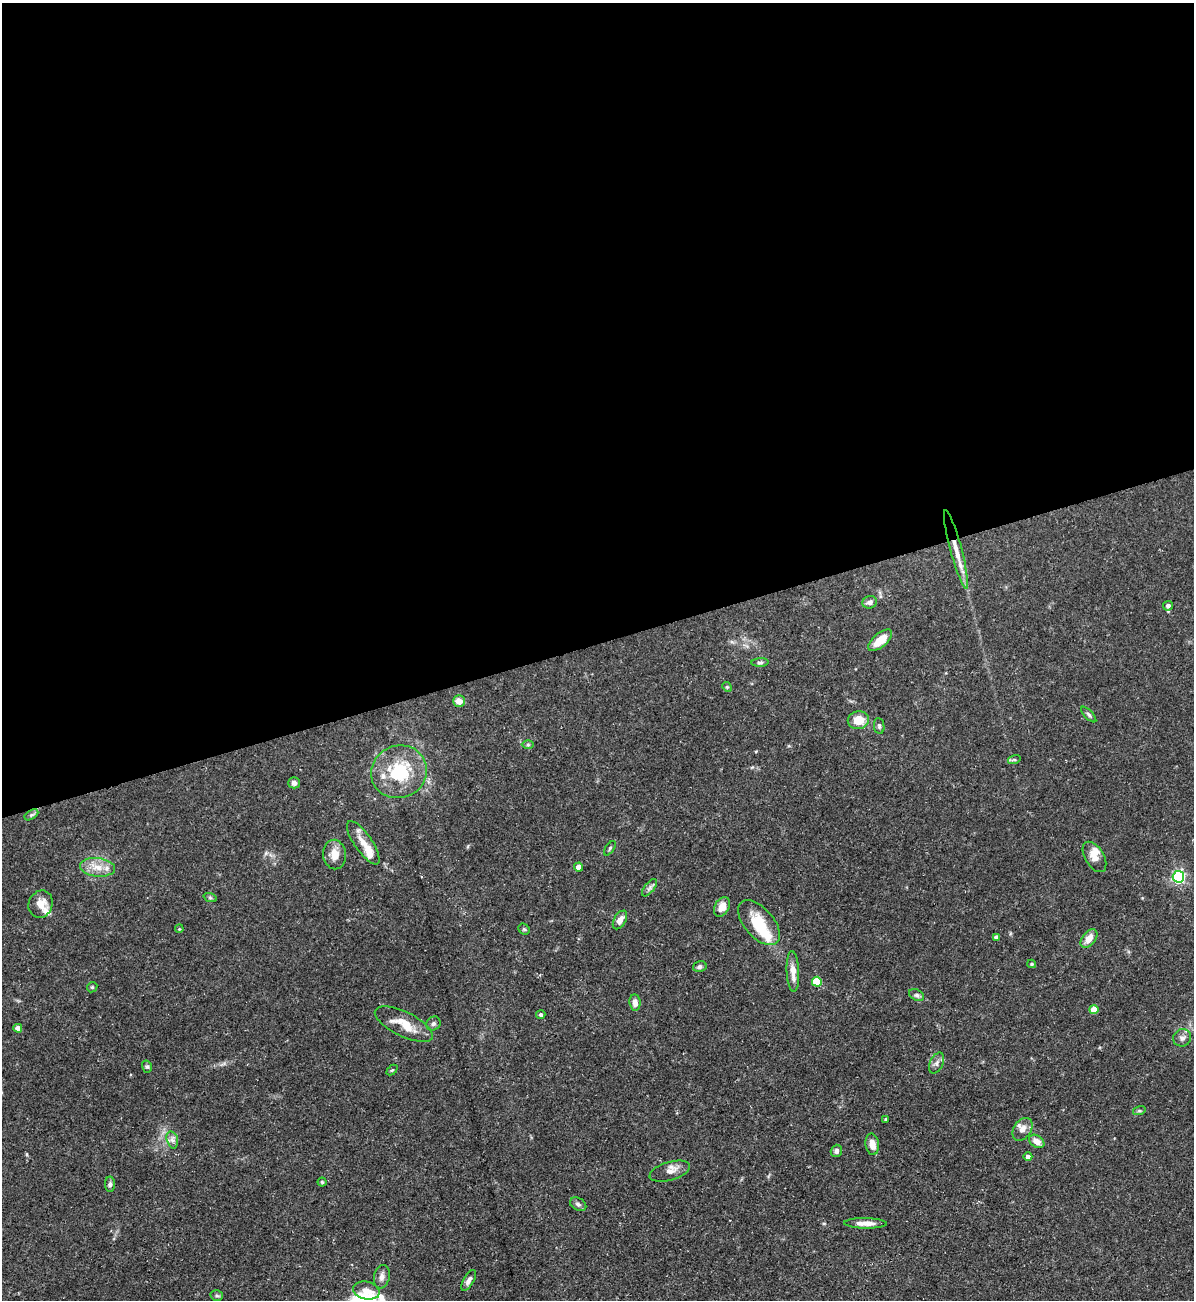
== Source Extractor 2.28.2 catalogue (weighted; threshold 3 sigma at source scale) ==
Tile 2 of 4 x 4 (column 2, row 1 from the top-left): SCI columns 1334-2525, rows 3894-5191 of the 5172 x 5191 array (HDU 1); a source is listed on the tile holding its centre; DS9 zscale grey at full resolution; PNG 1196 x 1302 px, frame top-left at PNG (2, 3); each listed source drawn as its Kron ellipse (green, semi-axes under 4 px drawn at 4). Shown black and unused: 49% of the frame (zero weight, under 3 of 5 exposures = <1% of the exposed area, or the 3 px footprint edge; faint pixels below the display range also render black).
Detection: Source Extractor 2.28.2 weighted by HDU 2 'WHT'; one run over the whole footprint, this tile lists its part. Background 0.0757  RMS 0.0041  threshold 0.0185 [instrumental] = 3 sigma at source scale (4.5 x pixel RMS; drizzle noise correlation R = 1.50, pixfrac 1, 0.05/0.05 arcsec/px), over >= 5 px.
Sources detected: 71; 1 inside a brighter object's white glare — neither listed nor drawn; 5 inside a brighter listed object's ellipse — not listed separately; the other 65 listed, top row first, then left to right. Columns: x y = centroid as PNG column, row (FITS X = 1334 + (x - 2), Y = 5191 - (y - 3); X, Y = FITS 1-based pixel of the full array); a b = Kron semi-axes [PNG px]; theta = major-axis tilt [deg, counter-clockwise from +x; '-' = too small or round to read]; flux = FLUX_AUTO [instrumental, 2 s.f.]
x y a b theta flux
956 549 41 5 -75 6.8
870 602 7 6 - 1.7
1168 606 5 5 - 1.5
880 640 14 6 40 7.6
760 662 8 4 4 0.86
727 687 5 4 - 0.52
459 701 6 5 - 3.7
1089 715 10 4 -46 0.94
858 720 10 9 - 7.2
879 726 8 5 -82 0.87
528 745 6 4 0 0.63
1014 760 6 4 17 0.64
399 772 28 26 22 22
294 783 5 5 - 1.7
31 815 7 4 31 0.92
363 843 25 9 -55 5.2
610 848 8 4 55 0.7
334 854 15 11 -81 4.7
1094 857 17 9 -59 3.5
97 867 17 9 -7 5.3
579 867 4 4 - 3.3
1178 877 6 6 - 84
650 888 10 5 51 1.2
210 897 7 4 -20 0.66
41 904 14 12 68 4.5
722 907 10 7 59 3.9
620 920 10 6 60 2.7
759 923 27 14 -49 13
179 929 4 3 - 0.35
524 929 6 5 - 0.6
996 937 4 4 - 1.4
1089 938 11 6 50 4.3
1032 964 4 3 - 0.64
700 967 7 5 15 1.1
793 972 20 6 -87 4.1
817 982 5 5 - 16
92 987 5 4 - 0.52
917 995 8 5 -26 1.1
635 1003 8 5 -83 2.2
1094 1010 4 4 - 6.1
541 1015 4 4 - 0.91
404 1024 32 12 -26 8.6
433 1024 7 6 - 1
18 1028 4 4 - 2.6
1182 1038 9 8 - 1.7
937 1063 11 6 64 1.7
147 1067 6 5 - 0.71
392 1070 6 4 43 0.52
1139 1111 6 4 18 0.66
886 1119 3 3 - 0.6
1022 1129 12 8 56 2.7
172 1140 9 5 -74 1.4
1037 1141 8 5 -33 3.3
872 1144 11 6 -80 3.8
836 1151 6 5 - 1.5
1028 1157 4 4 - 1.6
670 1171 21 9 17 3.4
322 1182 4 4 - 0.55
110 1184 7 5 89 1.1
578 1204 9 6 -29 1.1
865 1223 21 5 -1 3.4
382 1277 12 7 78 2.1
469 1280 12 5 60 1.7
366 1291 13 8 -13 2.9
217 1296 6 5 - 0.76
Overlapping masked pixels (flux is a lower limit): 1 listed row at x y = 956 549